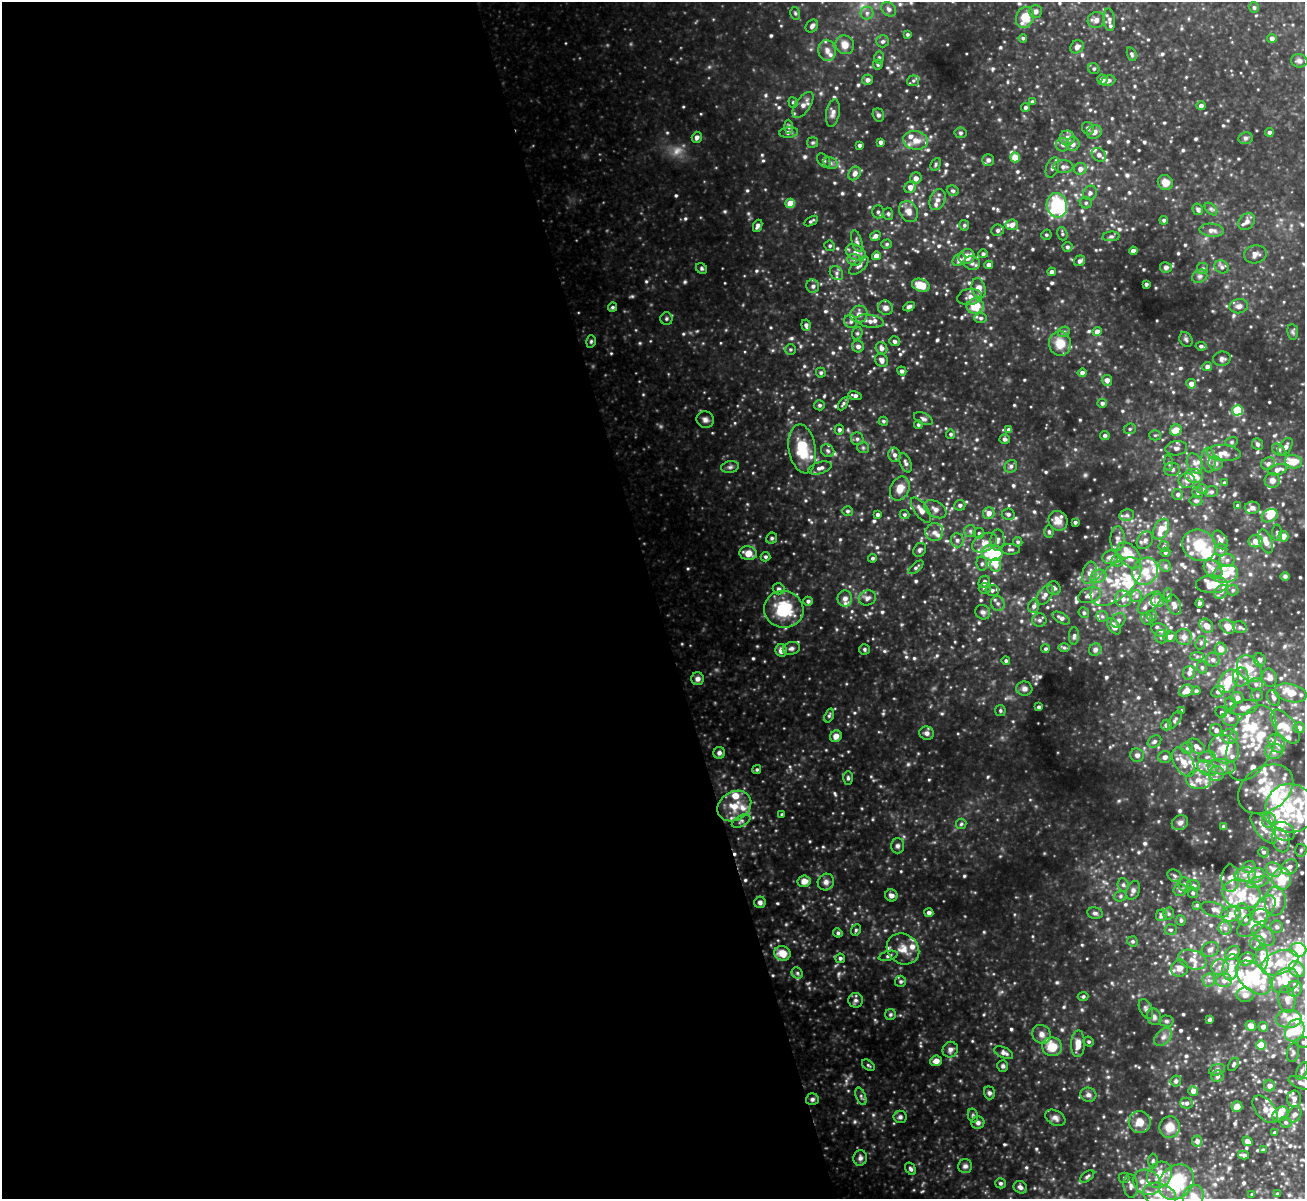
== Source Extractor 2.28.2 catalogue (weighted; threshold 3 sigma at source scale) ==
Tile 9 of 4 x 4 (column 1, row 3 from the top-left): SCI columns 2-1304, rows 1342-2538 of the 5214 x 5200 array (HDU 1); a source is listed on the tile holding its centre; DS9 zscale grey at full resolution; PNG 1307 x 1201 px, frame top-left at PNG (2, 2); each listed source drawn as its Kron ellipse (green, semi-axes under 4 px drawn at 4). Shown black and unused: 50% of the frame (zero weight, under 3 of 4 exposures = <1% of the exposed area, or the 3 px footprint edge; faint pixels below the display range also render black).
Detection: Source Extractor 2.28.2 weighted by HDU 2 'WHT'; one run over the whole footprint, this tile lists its part. Background 0.403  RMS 0.04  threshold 0.18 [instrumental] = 3 sigma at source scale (4.5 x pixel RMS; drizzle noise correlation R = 1.50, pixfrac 1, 0.05/0.05 arcsec/px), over >= 5 px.
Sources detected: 954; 4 too faint to see at this stretch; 6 inside a brighter object's white glare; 1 cosmic-ray / hot-pixel residue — neither listed nor drawn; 152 inside a brighter listed object's ellipse — not listed separately; of the other 791, all 500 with FLUX_AUTO >= 6.77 (the completeness limit of this list) listed and drawn (291 fainter detections not listed), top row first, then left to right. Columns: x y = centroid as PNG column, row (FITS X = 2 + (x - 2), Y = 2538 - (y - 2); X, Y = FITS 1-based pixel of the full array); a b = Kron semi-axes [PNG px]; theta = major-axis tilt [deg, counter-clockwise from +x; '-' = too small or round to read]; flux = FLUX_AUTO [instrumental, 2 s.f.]
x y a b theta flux
1254 7 5 5 - 7.8
889 9 8 6 -42 15
1036 11 6 6 - 14
795 13 6 5 - 7.3
867 13 6 6 - 12
1025 17 11 8 67 81
1096 20 8 7 - 20
1109 20 11 5 -85 15
812 26 7 5 52 13
907 34 4 4 - 7
1023 38 4 4 - 7.4
1272 38 5 4 - 14
882 41 6 6 - 11
845 45 9 9 - 38
1077 47 7 6 - 17
827 50 11 8 -78 25
1132 54 7 4 -73 8.9
879 57 6 5 - 8.4
1299 61 8 6 -10 16
878 64 5 5 - 9.1
1094 69 6 5 - 7.9
867 80 5 5 - 16
1102 80 5 5 - 18
913 81 6 5 - 9.5
1108 81 7 5 19 13
793 102 5 4 - 7
1032 102 4 4 - 7.1
803 105 15 7 55 27
1201 106 4 4 - 18
1025 107 4 4 - 9.5
833 113 14 6 80 19
878 115 6 5 - 9.8
789 127 7 4 -87 7.3
1088 128 6 5 - 8.8
789 132 9 5 6 13
1094 132 8 6 29 22
1269 132 4 4 - 10
960 133 6 5 - 7.5
697 137 5 5 - 16
1067 138 7 7 - 24
1245 138 7 6 - 11
915 140 12 9 -10 45
881 142 4 4 - 13
812 143 5 5 - 7.1
1073 144 7 6 - 16
859 145 4 4 - 9.1
1063 145 7 6 - 14
1099 155 8 6 -39 19
1015 157 5 5 - 74
824 160 8 5 -49 10
988 160 6 6 - 11
831 163 7 5 -22 10
936 164 7 4 63 6.9
1052 167 11 6 70 16
1063 167 10 6 -3 16
1080 169 6 6 - 21
855 173 7 5 54 20
916 178 6 6 - 21
1165 182 8 7 - 35
910 187 6 5 - 28
953 191 6 5 - 8.7
1090 193 7 6 - 14
937 200 11 7 68 23
790 203 5 4 - 73
1086 203 6 5 - 8.3
1057 205 12 10 -78 350
1198 209 6 5 - 12
1211 209 7 4 -45 8
909 211 11 8 -60 31
878 212 6 5 - 9.9
888 214 6 5 - 7.1
1164 220 4 4 - 11
811 221 7 3 31 7.8
1247 221 9 7 49 21
964 225 5 5 - 8
1012 225 6 5 - 20
758 226 6 4 65 15
998 230 6 5 - 11
1212 230 12 6 -6 21
1062 234 7 5 -73 7.7
1046 235 5 5 - 7.2
875 236 5 4 - 15
1111 236 8 4 5 9
857 241 11 5 -74 11
887 244 5 4 - 7.2
830 246 5 5 - 6.9
1067 247 5 4 - 9.8
1133 251 4 4 - 25
856 252 11 7 -31 21
983 254 5 4 - 9.5
1255 254 11 9 11 22
876 256 4 4 - 34
967 257 8 7 - 43
854 260 7 5 -21 12
959 260 7 5 39 14
1080 261 6 5 - 15
972 263 8 6 -13 14
989 265 4 4 - 24
859 266 12 5 43 15
1166 267 6 5 - 10
1222 267 7 6 - 13
702 268 6 5 - 7.5
1203 268 5 5 - 8.5
1052 272 4 4 - 15
836 273 7 6 - 12
1200 276 8 6 29 11
1146 284 3 3 - 9.8
921 285 9 6 -19 65
813 286 7 6 - 14
979 288 10 7 -73 33
970 297 12 8 10 23
975 306 8 7 - 83
1239 306 9 7 9 19
612 307 5 4 - 7.8
909 307 6 4 28 11
885 308 7 7 - 20
859 314 9 8 - 21
981 318 6 5 - 9.8
666 319 6 6 - 8.7
870 321 14 6 -9 23
851 322 7 6 - 12
806 325 5 4 - 12
1064 332 6 5 - 8.2
1097 332 4 4 - 34
1293 332 8 5 -82 8.3
857 333 6 5 - 7.8
1186 339 8 6 -57 9.1
591 341 6 4 74 6.9
894 341 5 5 - 11
1060 343 12 11 - 70
858 346 6 6 - 19
1201 346 5 4 - 8.7
881 348 6 5 - 19
790 349 5 5 - 7.1
1222 359 9 7 7 13
882 360 7 6 - 19
1207 366 5 4 - 14
902 371 5 4 - 10
821 373 5 5 - 8
1082 373 4 4 - 17
1107 380 5 5 - 24
1191 384 5 4 - 29
855 395 6 4 -15 13
1102 403 5 4 - 11
843 404 7 4 58 8.1
820 405 5 5 - 8.4
1237 410 5 5 - 200
923 419 10 5 -25 11
705 420 9 8 - 18
883 421 5 4 - 7.1
918 425 4 4 - 7.4
1130 429 6 5 - 7.6
839 430 5 4 - 11
1009 430 4 4 - 20
1176 430 6 5 - 65
951 434 5 4 - 7.6
1155 435 5 5 - 7
1105 436 5 4 - 11
857 439 6 6 - 10
1005 439 5 4 - 10
1231 442 6 5 - 7.7
1257 444 6 5 - 10
1285 447 10 6 58 16
863 448 6 5 - 6.9
1176 448 11 7 7 18
802 449 24 13 -81 130
1279 450 7 5 -38 10
828 451 7 6 - 9.5
1224 453 17 8 -5 31
894 455 7 6 - 15
1208 460 12 7 -85 20
1293 462 9 6 -16 60
905 463 10 5 -68 13
1169 463 8 4 -82 7.6
1195 463 11 7 -67 21
1215 463 7 7 - 19
1268 464 7 6 - 11
1011 466 6 6 - 11
730 467 9 6 10 12
820 468 12 6 16 16
1172 469 8 6 -1 14
1277 470 10 5 14 20
1194 476 9 7 -8 59
1272 480 7 7 - 18
1187 481 8 7 - 22
1224 483 4 3 - 9.1
900 489 12 9 67 46
1202 489 5 5 - 8.8
1198 492 5 5 - 9
1211 492 6 5 - 8.2
1178 494 5 5 - 12
1196 501 6 5 - 8
960 505 5 5 - 11
1238 506 4 4 - 13
1252 508 7 6 - 12
935 509 12 7 -31 21
921 510 14 6 -54 30
847 511 5 5 - 9
989 513 6 6 - 30
877 514 4 4 - 11
1008 514 6 5 - 12
904 515 5 4 - 7.5
1127 515 7 5 12 11
1270 516 8 6 28 55
1058 521 10 9 - 41
1075 522 3 3 - 7.9
1161 529 11 7 63 58
970 531 6 6 - 8.4
934 532 9 9 - 20
1049 532 6 5 - 8.2
979 533 5 5 - 7.6
1277 533 8 5 90 8.8
1283 536 5 5 - 29
772 538 6 5 - 7.3
1117 539 12 7 87 21
957 540 7 6 - 14
997 540 10 7 89 16
1145 540 9 7 51 16
1220 540 10 6 -62 24
1256 541 7 6 - 37
1266 541 12 6 -69 34
1018 542 5 4 - 7.8
985 543 13 8 27 34
1199 545 17 15 -27 130
1164 546 5 5 - 6.8
1010 549 10 5 -3 11
920 550 7 6 - 9.3
1221 550 6 6 - 9.3
1165 552 5 5 - 6.8
748 553 9 7 -13 49
992 553 10 8 -4 130
1129 555 15 9 -51 80
766 557 5 4 - 8.4
1110 557 8 6 15 20
873 558 4 4 - 8.2
1227 560 7 6 - 15
1117 561 6 6 - 15
982 564 7 5 -79 9.2
995 565 6 5 - 24
1165 566 6 5 - 8.3
916 567 9 4 40 9.2
1213 569 11 8 -49 27
1145 571 14 12 54 62
1089 573 11 7 72 24
1225 574 13 9 13 50
1098 576 8 6 22 17
1285 576 4 4 - 7.3
984 582 6 5 - 14
1116 582 31 16 43 130
1212 584 16 9 -1 97
984 588 6 5 - 8.4
1054 588 7 6 - 13
778 589 6 5 - 9.7
992 590 6 5 - 11
1233 590 6 5 - 8.4
1221 592 8 6 44 14
1045 595 11 6 54 18
1090 595 12 7 18 27
1168 595 6 4 -90 6.8
1136 596 6 5 - 11
845 598 8 7 - 20
867 598 9 7 21 17
1123 599 8 8 - 22
808 601 5 4 - 11
1158 601 6 6 - 25
1150 602 14 7 41 23
998 603 7 6 - 13
1200 603 4 4 - 13
1174 605 10 6 -68 20
1034 606 7 5 69 13
784 609 20 18 -9 190
983 612 8 7 - 13
1084 613 6 5 - 7.4
1102 616 6 5 - 8
1152 616 5 5 - 7.2
1061 618 10 5 -28 16
1147 619 6 5 - 8.4
1039 620 7 7 - 12
1118 620 8 6 43 13
1114 626 9 5 -57 29
1206 626 7 6 - 34
1228 626 8 6 -41 42
1240 627 7 6 - 10
1160 630 9 6 -20 14
1074 636 8 5 87 10
1161 637 7 6 - 9.8
1169 637 6 5 - 15
1184 637 8 8 - 21
1201 643 7 5 70 8.7
1064 647 6 4 -1 6.9
791 648 8 6 13 12
864 649 5 5 - 7.1
1045 649 4 4 - 7.3
1221 649 6 6 - 33
781 650 6 6 - 26
1095 650 6 6 - 13
1197 656 7 4 0 8
1213 660 7 7 - 14
1259 660 7 6 - 13
1006 661 4 4 - 9.3
1202 667 6 5 - 7.8
1249 668 15 11 -51 68
1189 673 7 6 - 14
1241 677 9 8 - 24
1269 678 9 7 -77 26
698 679 6 6 - 17
1228 681 13 8 54 86
1256 684 7 6 - 13
1024 689 8 7 - 16
1186 691 7 5 27 32
1196 691 4 4 - 8
1218 692 7 5 26 15
1291 693 16 9 -13 53
1257 695 6 6 - 8.5
1237 698 6 6 - 21
1274 698 8 6 -63 15
1231 703 6 5 - 8
1039 707 3 3 - 9.7
1244 708 14 7 12 32
1000 710 5 5 - 7.6
1182 710 3 3 - 7.8
1221 712 6 5 - 9.1
829 715 7 4 71 7.1
1230 719 8 7 - 21
1175 720 10 4 56 8.9
1166 725 5 5 - 15
1286 726 20 9 -53 43
1299 728 5 5 - 18
1216 730 6 6 - 16
927 733 7 6 - 16
836 736 6 5 - 26
1230 737 8 7 - 20
1154 741 7 5 35 10
1251 743 40 22 68 180
1277 743 10 7 -56 25
1196 746 10 6 -35 22
1187 748 6 6 - 8.8
1224 749 15 13 -32 90
1274 751 9 8 - 22
719 753 6 5 - 13
1137 755 7 7 - 15
1165 757 6 6 - 16
1207 757 8 5 10 14
1183 762 16 9 -59 49
1222 767 14 8 -3 32
1207 768 10 7 -28 25
757 769 4 4 - 7.1
1217 774 7 7 - 19
848 778 7 4 -89 7.8
1198 780 12 9 -7 38
1266 789 30 22 33 130
734 806 18 14 33 80
1290 808 25 24 - 200
782 814 4 3 - 6.8
1269 820 7 6 - 23
741 821 10 5 28 10
1180 823 8 7 - 15
961 824 5 5 - 7.5
1223 826 4 3 - 7.7
1264 828 19 8 -52 41
1283 831 12 8 -24 40
1281 840 12 8 -73 34
897 846 7 6 - 12
1301 850 6 5 - 9.6
1263 852 5 5 - 9.9
1249 867 7 6 - 12
1290 867 9 7 32 20
1274 870 8 7 - 46
1245 875 10 7 7 27
1256 875 8 7 - 38
1175 876 7 6 - 9.4
1230 878 13 9 -89 35
1282 879 11 9 88 100
804 881 6 5 - 29
826 882 8 8 - 17
1258 882 12 5 17 16
1123 885 6 5 - 8.8
1185 885 8 6 -54 11
1194 885 6 5 - 7.4
1133 890 10 6 68 14
1180 890 6 6 - 13
1193 893 6 5 - 7.7
1241 894 19 14 -13 130
891 895 6 6 - 21
1120 896 6 5 - 7.5
1275 901 14 10 86 63
760 902 6 5 - 12
1197 905 4 4 - 7.3
1264 909 16 8 54 44
1215 910 14 7 -18 24
929 913 4 4 - 13
1095 913 8 5 -9 11
1169 914 6 5 - 7.7
1231 914 10 7 11 37
1243 914 11 7 -78 24
1162 915 6 5 - 23
1181 920 5 4 - 8
1252 923 18 9 40 44
1277 927 6 6 - 12
1225 928 6 6 - 16
856 930 6 5 - 7.1
1171 930 6 5 - 7.9
838 933 5 4 - 8.6
1263 935 13 8 -40 29
1132 941 5 5 - 7.5
1258 943 7 7 - 16
903 949 17 14 -36 55
1210 949 9 7 27 18
1298 950 8 7 - 99
782 953 8 7 - 54
1232 953 8 6 42 35
888 956 10 4 15 11
1262 957 12 6 -85 44
840 958 5 4 - 10
1246 959 8 6 33 43
1192 960 14 9 -19 34
1280 963 19 11 22 88
1220 967 8 8 - 26
1231 967 13 8 79 53
1179 968 9 8 - 23
1297 969 9 7 -43 54
797 973 6 5 - 7.3
1254 978 21 13 -42 150
1209 980 6 6 - 12
1224 980 8 7 - 22
900 981 6 5 - 9.4
1285 981 14 11 35 87
1294 989 8 7 - 19
1245 995 8 7 - 20
1083 996 5 4 - 7.3
856 1000 7 7 - 12
1287 1000 13 8 -81 30
1146 1009 10 6 -64 12
890 1015 5 5 - 7.3
1154 1017 9 7 -61 13
1289 1019 13 9 2 39
1210 1020 4 3 - 8
1166 1021 7 5 -2 10
1251 1026 5 5 - 34
1263 1027 5 5 - 17
1295 1030 12 9 59 73
1042 1034 10 9 - 26
1163 1037 10 7 45 20
1089 1042 5 5 - 7.5
1303 1042 5 5 - 9.5
1078 1044 13 7 89 42
1261 1045 5 4 - 76
1052 1047 10 9 - 84
950 1050 8 7 - 15
1004 1053 10 5 -25 17
1293 1053 9 6 80 11
936 1061 6 5 - 25
1233 1064 7 4 61 8.1
868 1065 7 4 -37 7
1003 1066 6 5 - 8.7
1217 1070 8 5 20 15
1302 1071 9 5 66 11
1217 1076 6 5 - 12
1176 1081 5 5 - 12
1301 1083 13 6 -17 18
1269 1086 5 5 - 25
1193 1091 5 5 - 25
989 1093 6 5 - 10
1088 1095 8 7 - 15
861 1096 9 4 -68 9.3
812 1099 6 6 - 11
1294 1099 8 7 - 19
1186 1103 6 5 - 13
1237 1107 5 5 - 31
1265 1109 16 9 -49 32
1280 1114 9 6 42 27
1294 1114 8 6 62 16
973 1116 7 5 -77 7.7
900 1117 7 6 - 11
1055 1118 11 7 -30 17
1140 1122 11 11 - 47
1285 1122 6 5 - 8.4
978 1123 6 6 - 12
1170 1127 11 10 - 56
1274 1133 4 3 - 7
1197 1141 6 5 - 18
1247 1141 5 4 - 32
1263 1150 4 3 - 7.2
1244 1155 5 4 - 13
860 1158 8 6 80 15
1153 1161 7 5 -90 8.1
965 1166 7 7 - 13
911 1169 7 5 -57 9
1160 1175 14 12 53 81
1087 1176 8 4 37 8.6
1124 1178 5 5 - 6.8
1147 1182 14 12 -26 51
1176 1182 19 15 46 260
1000 1183 5 5 - 9.1
1131 1186 12 7 -84 21
1020 1187 7 6 - 16
1252 1194 3 3 - 6.9
1277 1194 3 3 - 9.3
1159 1195 17 11 -18 72
1193 1196 11 10 - 45
Isophote crosses this tile's border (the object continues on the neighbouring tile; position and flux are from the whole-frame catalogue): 4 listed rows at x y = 1303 1042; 1301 1083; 1176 1182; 1193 1196